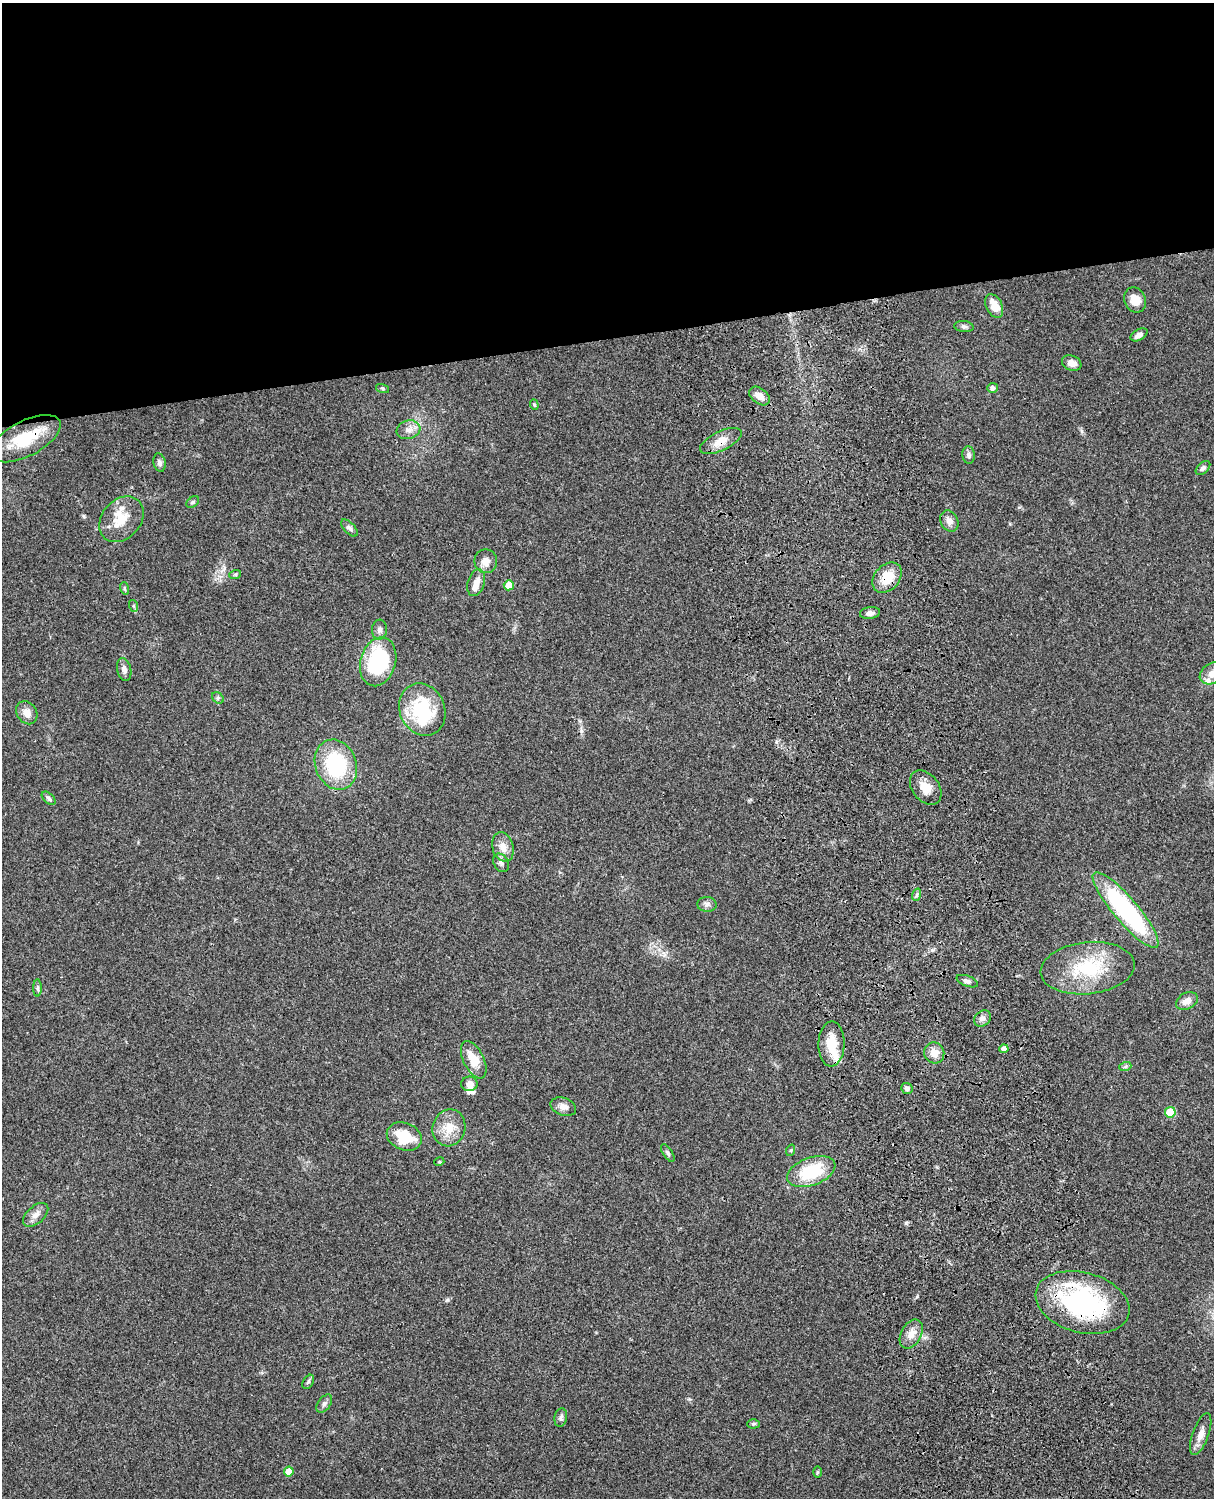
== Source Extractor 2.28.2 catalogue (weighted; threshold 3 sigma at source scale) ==
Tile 2 of 4 x 3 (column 2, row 1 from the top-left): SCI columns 1334-2545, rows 3268-4763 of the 5088 x 4926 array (HDU 1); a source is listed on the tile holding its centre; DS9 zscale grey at full resolution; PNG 1216 x 1500 px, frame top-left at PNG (2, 3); each listed source drawn as its Kron ellipse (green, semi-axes under 4 px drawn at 4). Shown black and unused: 23% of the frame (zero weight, under 3 of 4 exposures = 6% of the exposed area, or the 3 px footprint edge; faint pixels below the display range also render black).
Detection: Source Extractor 2.28.2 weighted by HDU 2 'WHT'; one run over the whole footprint, this tile lists its part. Background 0.0871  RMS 0.0061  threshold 0.0272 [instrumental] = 3 sigma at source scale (4.5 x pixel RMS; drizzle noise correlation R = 1.50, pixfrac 1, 0.05/0.05 arcsec/px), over >= 5 px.
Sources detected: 78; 1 inside a brighter object's white glare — neither listed nor drawn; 5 inside a brighter listed object's ellipse — not listed separately; the other 72 listed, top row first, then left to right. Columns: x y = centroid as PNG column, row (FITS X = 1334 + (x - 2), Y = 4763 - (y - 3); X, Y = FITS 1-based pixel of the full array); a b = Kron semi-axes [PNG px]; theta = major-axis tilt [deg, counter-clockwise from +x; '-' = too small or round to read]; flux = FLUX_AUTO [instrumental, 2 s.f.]
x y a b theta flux
1135 300 13 10 -68 7
994 306 12 8 -64 9
964 327 9 5 -6 1.5
1139 335 9 5 29 2.5
1072 363 10 7 -21 3.9
382 388 7 3 -19 0.72
992 388 5 4 - 2.2
759 396 12 7 -37 5.1
534 405 5 4 - 0.73
408 430 12 9 15 4.1
25 439 38 17 27 25
721 441 23 9 26 7.4
969 455 9 6 -84 1.9
159 462 9 6 -77 2
1203 468 9 5 44 1.7
193 502 7 4 36 1
121 519 25 19 48 15
949 521 11 8 -63 3.4
349 528 10 5 -46 1.8
486 561 12 11 - 4.9
235 575 6 4 19 0.85
887 578 17 12 48 12
476 583 14 8 73 4.7
509 585 5 5 - 10
124 588 6 4 -72 0.79
134 606 6 4 -71 0.8
870 613 10 6 7 2.8
380 630 10 7 86 2.1
378 662 25 17 74 49
124 670 12 7 -76 2.5
1212 673 13 10 33 5.2
218 698 6 5 - 1
422 710 27 22 -66 36
27 713 12 9 -55 4.9
336 765 25 20 -70 46
926 788 19 13 -51 8.3
49 798 8 5 -45 1.3
503 847 15 10 -73 5.5
501 863 10 7 -62 2.1
916 895 6 4 70 0.92
707 904 9 7 -4 2.3
1126 910 49 12 -50 87
1088 968 47 26 6 37
967 981 11 5 -20 2
37 988 8 4 90 1.2
1187 1001 11 8 28 4.3
982 1019 9 7 42 2.4
831 1044 22 13 89 14
1004 1049 4 4 - 2.4
934 1053 10 10 - 6
474 1060 20 10 -64 12
1125 1067 6 4 19 1
469 1084 8 7 - 3.7
907 1088 6 5 - 1.8
563 1107 13 8 -20 3.6
1170 1112 5 5 - 21
449 1128 18 16 72 10
404 1136 18 13 -22 18
791 1150 6 3 72 0.67
668 1153 10 4 -56 1.3
439 1162 5 3 - 0.59
811 1172 25 14 20 30
36 1215 15 8 41 3.9
1082 1302 48 30 -15 88
911 1334 15 10 62 5.6
308 1382 8 5 59 1.2
324 1404 10 6 55 1.9
561 1418 9 6 80 1.9
753 1424 6 4 1 1
1201 1434 22 8 70 5.5
289 1471 5 5 - 7
817 1472 6 4 89 0.69
Overlapping masked pixels (flux is a lower limit): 4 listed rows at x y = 25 439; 721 441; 887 578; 1082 1302
Isophote crosses this tile's border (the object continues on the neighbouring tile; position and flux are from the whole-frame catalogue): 1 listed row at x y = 1212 673
Unlisted compact peaks at least as high as the median listed source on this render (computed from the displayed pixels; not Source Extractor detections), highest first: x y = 447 1300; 917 1296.